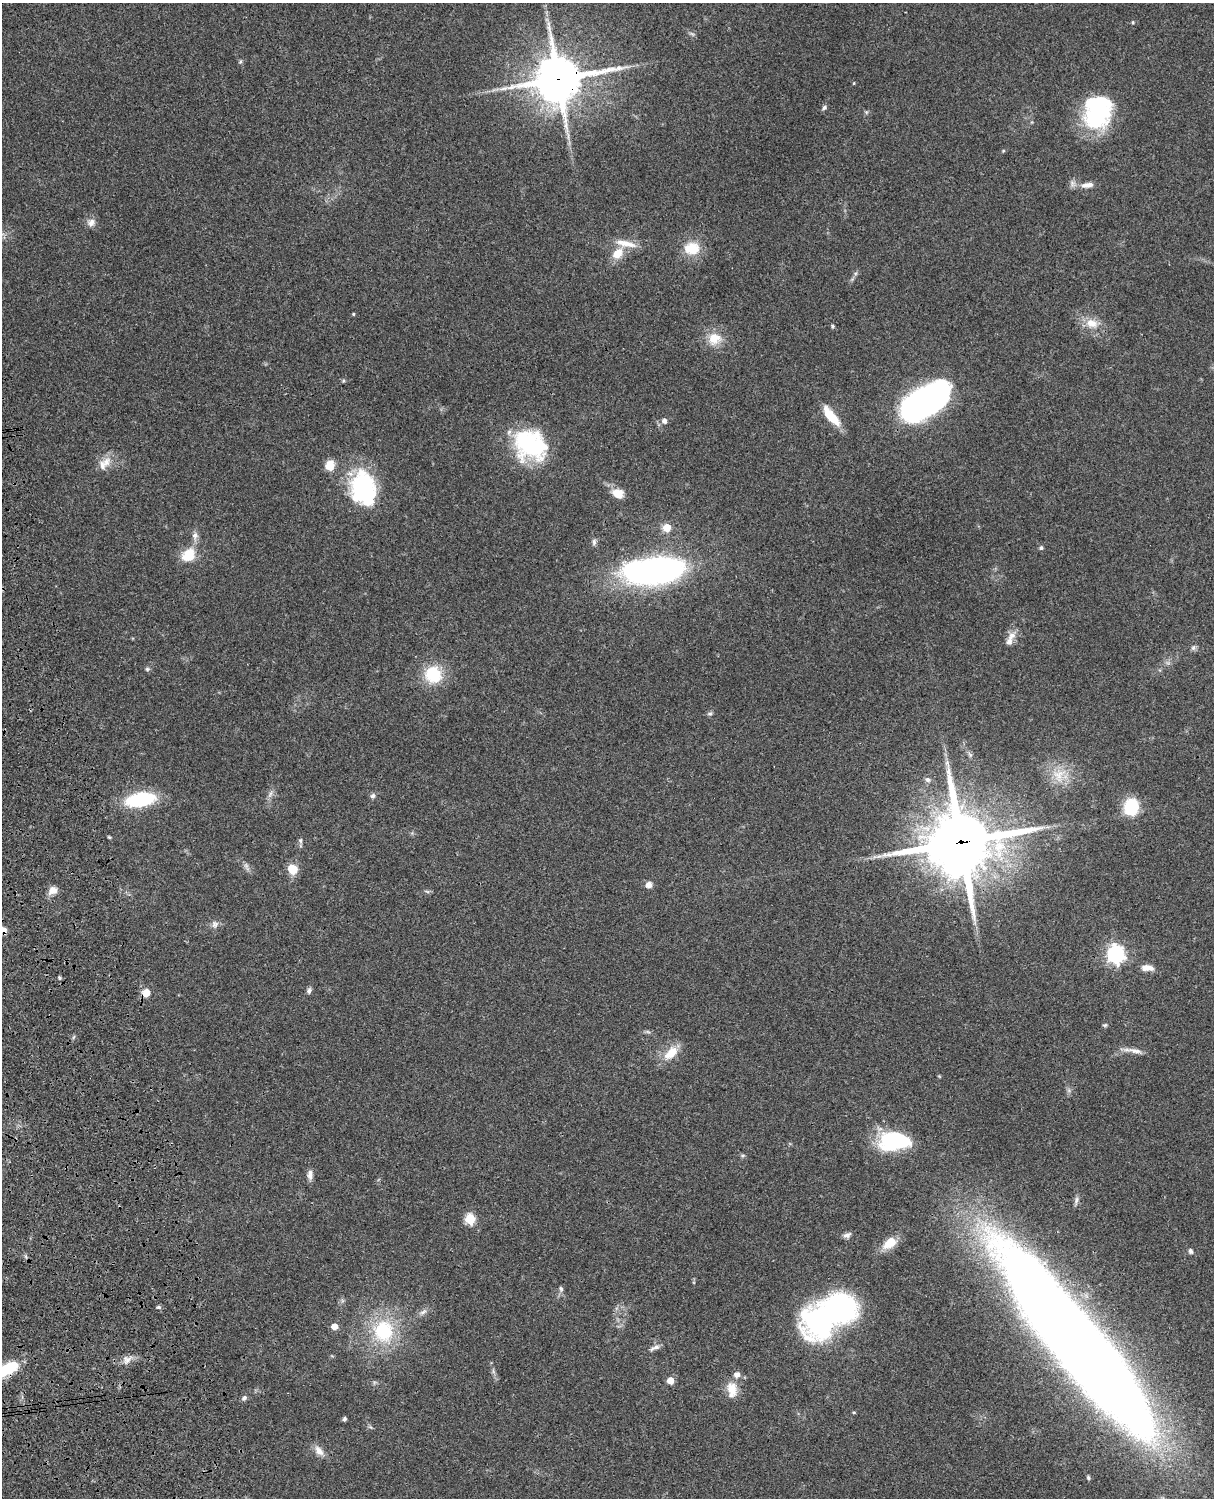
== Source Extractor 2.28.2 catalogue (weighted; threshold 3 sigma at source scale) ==
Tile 7 of 4 x 3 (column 3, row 2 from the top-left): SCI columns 2545-3756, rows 1772-3267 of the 5086 x 4926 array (HDU 1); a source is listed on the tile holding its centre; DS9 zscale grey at full resolution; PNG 1216 x 1500 px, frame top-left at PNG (2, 3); no overlay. Shown black and unused: <1% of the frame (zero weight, under 3 of 4 exposures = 6% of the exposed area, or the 3 px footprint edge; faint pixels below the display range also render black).
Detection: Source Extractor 2.28.2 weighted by HDU 2 'WHT'; one run over the whole footprint, this tile lists its part. Background 0.0781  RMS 0.0059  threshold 0.0264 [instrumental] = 3 sigma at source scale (4.5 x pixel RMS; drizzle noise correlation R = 1.50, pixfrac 1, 0.05/0.05 arcsec/px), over >= 5 px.
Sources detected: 96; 1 too faint to see at this stretch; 5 inside a brighter object's white glare — not listed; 4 inside a brighter listed object's ellipse — not listed separately; the other 86 listed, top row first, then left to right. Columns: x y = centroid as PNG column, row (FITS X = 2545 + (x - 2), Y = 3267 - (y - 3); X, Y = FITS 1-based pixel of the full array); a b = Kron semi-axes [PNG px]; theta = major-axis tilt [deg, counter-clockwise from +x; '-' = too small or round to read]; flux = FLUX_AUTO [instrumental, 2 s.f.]
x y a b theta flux
1133 22 5 3 - 0.57
692 34 8 4 -36 1.1
240 61 6 4 59 0.84
558 79 16 15 - 2300
854 83 4 3 - 0.56
824 107 7 5 41 1.4
1098 115 33 29 24 54
1003 151 5 4 - 0.58
1087 185 19 8 8 4.7
91 222 11 10 - 3.5
626 243 29 8 -12 8.4
692 248 14 12 2 16
617 253 13 9 49 9.4
353 314 4 3 - 0.68
1092 323 18 12 -13 8.7
833 326 5 4 - 0.87
714 339 18 15 49 10
343 381 5 4 - 0.71
925 401 39 20 33 260
831 416 25 9 -51 14
664 421 5 5 - 2.6
530 445 39 32 -34 59
106 462 16 11 60 6.2
330 465 12 10 59 7.3
363 488 38 27 -81 62
618 493 13 10 -27 8.1
667 528 6 6 - 12
195 536 13 8 -90 3.2
594 542 9 5 85 1.6
1041 548 6 5 - 1
189 555 20 16 41 13
653 571 61 24 5 200
1011 636 14 9 55 4.6
1193 648 8 7 - 1.5
147 669 6 5 - 1
433 674 18 16 -54 26
710 714 7 5 7 1.2
970 754 9 3 -45 1.1
1059 775 23 18 52 14
928 780 9 7 -44 1.8
270 794 10 4 60 1.8
373 796 8 6 42 1.6
140 799 20 9 9 64
1131 807 14 12 83 29
300 840 7 5 -90 1.2
961 842 25 23 10 4000
292 869 11 10 - 8.7
649 885 7 7 - 3.5
53 890 11 8 32 4.7
427 891 7 4 -19 0.94
215 924 11 9 -77 2.7
3 930 13 9 -19 3.8
1116 954 7 7 - 240
1147 968 13 7 -3 5.2
59 978 5 4 - 0.8
309 991 9 6 75 1.6
146 993 9 9 - 6
1105 1025 6 5 - 0.86
648 1032 7 4 -19 1
1135 1051 22 6 -12 4.3
671 1053 21 11 45 11
894 1140 32 19 1 48
743 1155 6 4 19 0.81
310 1175 12 7 -88 3
1076 1200 12 5 73 1.9
470 1219 6 5 - 35
847 1235 11 6 23 2.1
890 1242 13 8 39 13
1190 1251 7 5 -65 1.4
561 1289 7 6 - 1.5
159 1307 5 4 - 0.91
423 1312 11 5 21 2.1
819 1321 41 37 79 100
334 1326 5 5 - 6.2
383 1331 28 25 -83 39
655 1348 16 6 23 2.7
1079 1349 232 40 -52 1500
127 1360 15 9 41 4.2
8 1369 21 9 26 36
670 1380 5 5 - 9.3
732 1389 19 13 -69 8.2
244 1398 8 6 45 1.4
854 1412 4 3 - 0.61
344 1419 5 4 - 1.2
319 1451 16 10 -52 4.6
1088 1478 6 4 -70 0.9
Overlapping masked pixels (flux is a lower limit): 6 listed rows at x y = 558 79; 961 842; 3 930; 146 993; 1079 1349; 8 1369
Isophote crosses this tile's border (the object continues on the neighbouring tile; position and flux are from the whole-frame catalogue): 2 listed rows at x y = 3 930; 8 1369